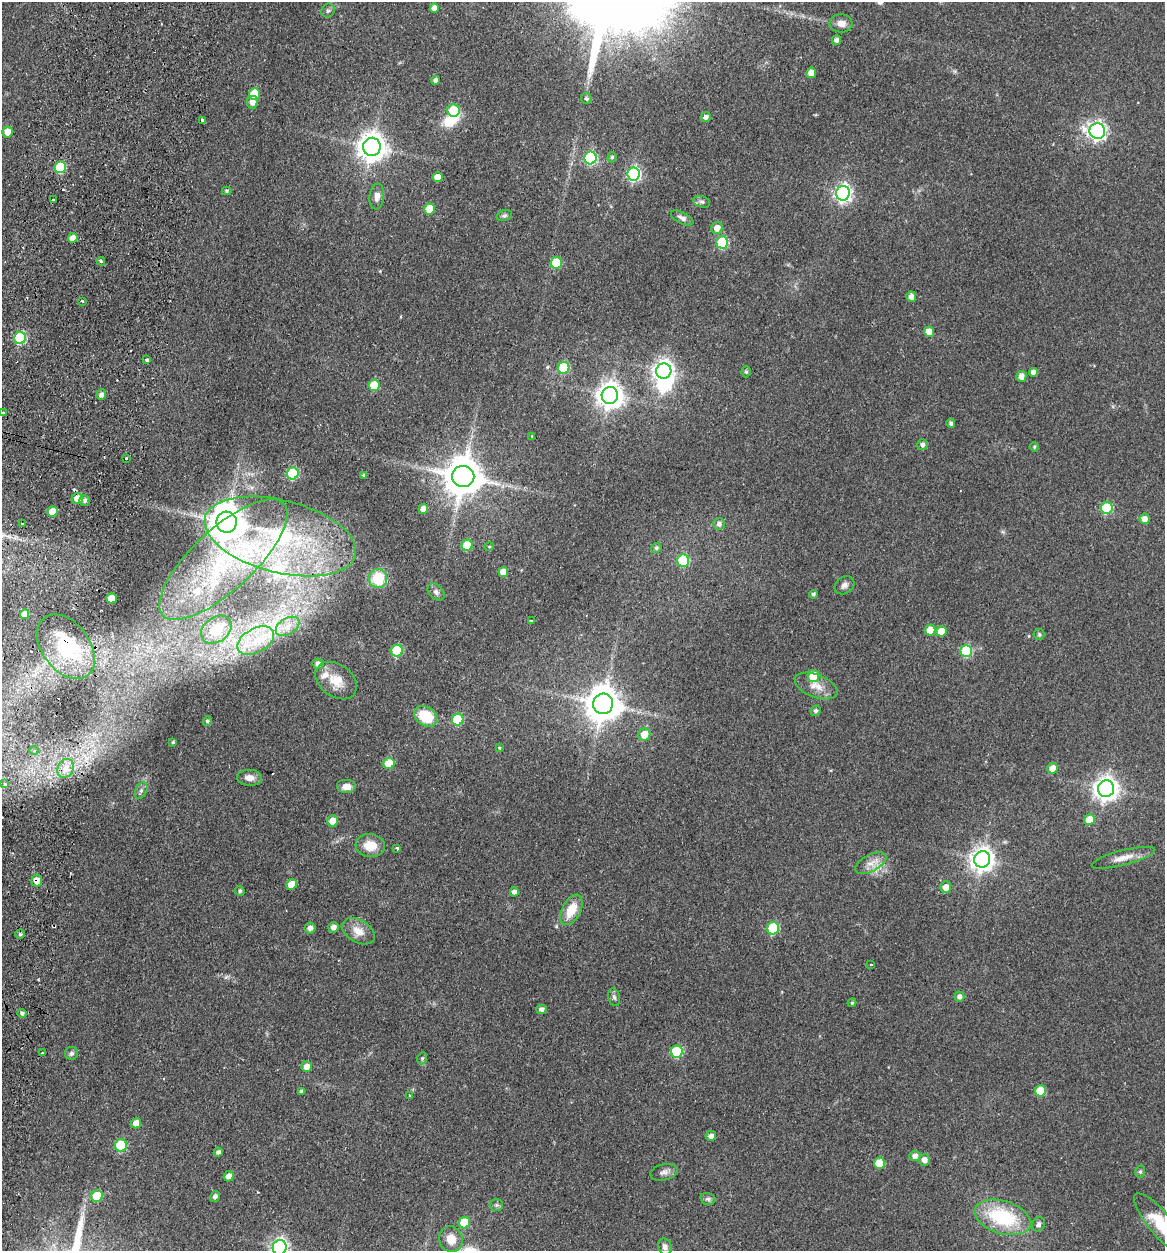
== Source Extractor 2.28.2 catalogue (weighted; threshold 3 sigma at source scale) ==
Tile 7 of 4 x 4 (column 3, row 2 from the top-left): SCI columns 2623-3785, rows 2512-3760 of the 5126 x 5023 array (HDU 1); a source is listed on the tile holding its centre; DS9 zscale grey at full resolution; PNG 1167 x 1253 px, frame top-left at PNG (2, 2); each listed source drawn as its Kron ellipse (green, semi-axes under 4 px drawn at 4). Shown black and unused: <1% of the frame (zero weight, under 2 of 3 exposures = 3% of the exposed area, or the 3 px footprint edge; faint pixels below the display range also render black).
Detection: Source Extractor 2.28.2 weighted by HDU 2 'WHT'; one run over the whole footprint, this tile lists its part. Background 0.177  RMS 0.0078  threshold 0.0351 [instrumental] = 3 sigma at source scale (4.5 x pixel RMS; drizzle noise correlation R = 1.50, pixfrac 1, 0.05/0.05 arcsec/px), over >= 5 px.
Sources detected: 174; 2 inside a brighter object's white glare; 6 cosmic-ray / hot-pixel residue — neither listed nor drawn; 5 inside a brighter listed object's ellipse — not listed separately; the other 161 listed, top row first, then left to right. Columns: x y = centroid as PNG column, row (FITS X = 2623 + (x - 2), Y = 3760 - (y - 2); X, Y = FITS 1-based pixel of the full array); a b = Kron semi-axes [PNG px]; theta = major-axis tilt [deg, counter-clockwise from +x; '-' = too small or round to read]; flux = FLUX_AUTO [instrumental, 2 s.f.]
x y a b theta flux
434 8 5 4 - 5.1
328 11 7 6 - 1.8
841 23 11 9 -3 5.4
836 40 5 4 - 2.8
811 73 5 5 - 7.9
435 80 4 4 - 2.4
254 94 6 5 - 24
586 98 6 5 - 1.4
252 102 6 5 - 4.7
453 111 6 6 - 30
706 117 5 5 - 3
203 121 4 3 - 11
1097 131 8 7 - 270
7 132 5 5 - 7
372 147 9 8 - 950
612 157 5 4 - 1.3
590 158 6 6 - 95
60 167 6 5 - 45
634 174 7 6 - 120
438 177 5 5 - 7.1
227 191 4 4 - 1.3
843 193 7 7 - 240
377 196 13 7 83 4.2
53 200 3 3 - 1.9
702 202 8 5 -17 2
430 209 5 5 - 15
504 216 8 5 17 1.5
682 218 12 5 -27 3.2
717 228 6 5 - 5.6
73 238 5 4 - 6.8
722 242 6 6 - 59
101 261 4 3 - 1.4
556 263 6 5 - 28
911 297 5 5 - 4.3
82 301 3 2 - 0.76
929 332 5 5 - 8.1
20 338 6 5 - 79
147 360 3 3 - 1.6
564 368 6 5 - 39
664 371 8 7 - 440
746 372 5 5 - 1.4
1034 372 4 4 - 4.3
1021 376 5 5 - 4.7
374 385 6 5 - 25
101 395 5 4 - 3
610 395 8 8 - 820
3 413 3 3 - 1.5
951 423 5 4 - 1.6
532 436 4 4 - 0.57
922 445 5 5 - 2.5
1034 447 5 4 - 1
126 458 3 2 - 0.69
293 473 6 6 - 53
364 475 4 3 - 1.4
463 476 11 10 - 2400
77 499 6 5 - 9
85 501 5 5 - 2.1
1107 508 6 5 - 52
423 509 5 4 - 5.1
52 512 5 5 - 12
1145 519 5 5 - 5
227 522 10 10 - 2000
22 523 2 2 - 0.58
719 524 6 6 - 3
280 536 77 36 -14 160
467 545 6 5 - 21
489 547 4 4 - 0.78
656 548 5 4 - 1.4
223 560 82 31 43 99
683 560 6 6 - 44
503 572 5 5 - 9.5
378 578 9 9 - 26
844 585 11 8 35 3.3
436 592 10 7 -46 2.6
813 594 4 4 - 1.4
111 598 5 5 - 10
25 614 5 4 - 8.9
531 621 3 3 - 1.5
288 626 13 8 31 6.9
216 630 17 12 37 14
930 630 5 5 - 14
941 631 5 5 - 12
1039 634 5 5 - 1
256 641 20 12 29 17
66 647 36 23 -53 63
397 651 6 5 - 45
966 651 6 6 - 54
318 664 5 5 - 3.2
813 676 6 5 - 17
336 680 23 16 -37 15
816 686 22 11 -21 9.7
603 704 10 10 - 1800
816 711 5 5 - 1.8
426 716 12 9 -34 26
458 720 6 5 - 45
207 721 5 4 - 1.5
644 734 6 6 - 11
173 742 3 3 - 0.89
500 748 4 4 - 1.5
34 751 5 3 - 1
389 763 5 5 - 19
66 768 10 8 66 5.9
1052 768 5 5 - 7.5
249 778 12 8 -1 5.6
5 784 4 4 - 0.83
346 787 10 7 0 5.8
1106 789 8 8 - 640
141 790 8 5 64 2.4
1089 820 5 5 - 12
333 821 5 5 - 9.3
370 846 14 11 -6 13
397 848 3 3 - 1.3
1123 858 32 7 14 9.1
982 859 8 8 - 620
871 863 17 8 27 7.4
37 880 6 5 - 7.1
292 884 5 5 - 12
946 887 6 5 - 5.7
240 891 5 4 - 1.5
514 892 4 4 - 3
571 910 16 9 62 16
333 927 5 5 - 3.6
310 928 5 5 - 3.4
773 928 6 6 - 51
358 931 18 11 -31 9.2
20 934 4 4 - 1.2
871 964 3 2 - 1.1
614 997 9 6 -79 2
959 997 5 5 - 3.1
852 1003 4 4 - 0.88
541 1009 5 5 - 2.9
22 1013 4 4 - 1.8
677 1052 6 6 - 50
42 1053 3 3 - 3.9
72 1053 6 6 - 1.9
422 1058 6 4 69 1.3
307 1067 5 5 - 6.1
302 1091 4 4 - 1.6
1040 1091 5 5 - 26
410 1096 4 3 - 1.4
136 1123 5 5 - 8.1
711 1136 5 5 - 3.5
121 1145 6 6 - 42
218 1152 4 4 - 2.2
915 1156 5 5 - 3.5
924 1160 6 5 - 5.1
879 1163 5 5 - 19
664 1172 14 8 13 3.5
1140 1172 6 5 - 1.4
229 1176 5 5 - 4.9
97 1196 6 5 - 30
215 1196 5 5 - 2.4
708 1199 8 6 -14 1.8
496 1205 6 5 - 1.5
1003 1217 29 16 -17 50
464 1223 6 5 - 26
1038 1224 7 6 - 2.3
1161 1225 39 11 -50 25
451 1239 13 11 -72 9.6
280 1247 7 7 - 250
665 1247 8 6 -66 3.1
Overlapping masked pixels (flux is a lower limit): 2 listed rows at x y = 66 647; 37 880
Isophote crosses this tile's border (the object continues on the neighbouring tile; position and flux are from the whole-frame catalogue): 2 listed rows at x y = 1161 1225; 280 1247